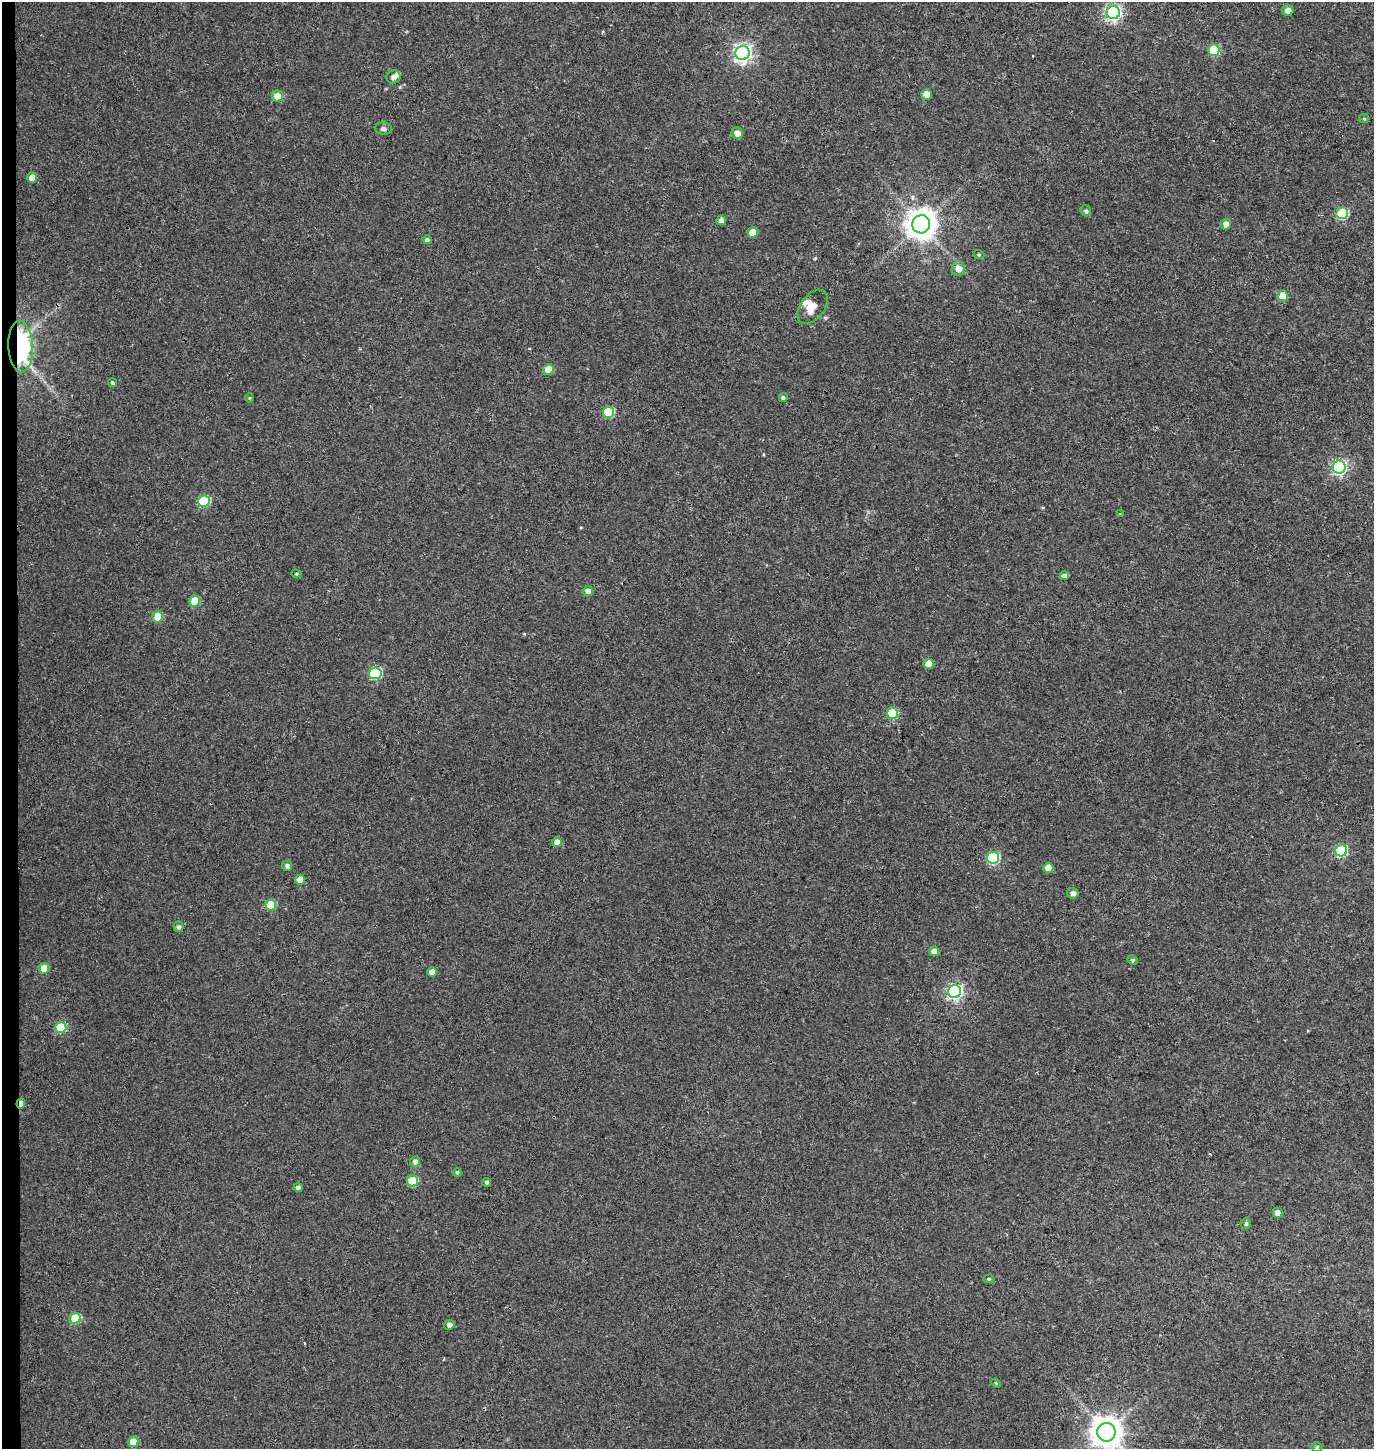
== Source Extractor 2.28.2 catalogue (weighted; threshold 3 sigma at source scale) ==
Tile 4 of 3 x 3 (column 1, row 2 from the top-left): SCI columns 271-1642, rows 1461-2907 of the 4656 x 4358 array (HDU 1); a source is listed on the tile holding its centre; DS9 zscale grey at full resolution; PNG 1376 x 1451 px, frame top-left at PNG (2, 2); each listed source drawn as its Kron ellipse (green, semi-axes under 4 px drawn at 4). Shown black and unused: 1% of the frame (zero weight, under 3 of 4 exposures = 5% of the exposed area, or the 3 px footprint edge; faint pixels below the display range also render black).
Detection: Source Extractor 2.28.2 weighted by HDU 2 'WHT'; one run over the whole footprint, this tile lists its part. Background 0.0327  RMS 0.0043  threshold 0.0193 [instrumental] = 3 sigma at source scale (4.5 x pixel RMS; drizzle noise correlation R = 1.50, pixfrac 1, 0.0396/0.0396 arcsec/px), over >= 5 px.
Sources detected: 71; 2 inside a brighter listed object's ellipse — not listed separately; the other 69 listed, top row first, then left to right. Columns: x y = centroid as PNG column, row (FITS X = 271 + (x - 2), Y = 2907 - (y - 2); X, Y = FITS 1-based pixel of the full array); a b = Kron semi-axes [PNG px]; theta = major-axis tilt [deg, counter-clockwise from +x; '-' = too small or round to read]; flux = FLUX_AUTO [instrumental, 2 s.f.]
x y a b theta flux
1288 11 5 5 - 2.8
1113 12 7 6 - 100
1214 50 6 5 - 22
743 53 7 7 - 160
393 77 7 6 - 1.8
927 94 5 5 - 4.2
277 96 5 5 - 5.7
1364 119 5 4 - 0.46
383 129 8 6 -3 1.3
737 133 6 5 - 3.1
32 178 5 5 - 5.1
1086 211 5 5 - 1
1342 213 6 6 - 33
721 220 5 5 - 2.4
921 224 9 9 - 660
1226 224 5 5 - 2.6
753 232 5 5 - 8.2
427 240 4 4 - 0.89
979 255 5 3 - 0.48
958 269 7 6 - 3.5
1283 296 5 5 - 8.8
813 307 19 12 53 4.9
21 346 26 12 -87 55
548 370 5 5 - 11
112 383 4 4 - 0.87
250 398 5 3 - 0.37
783 398 4 4 - 0.87
608 412 6 5 - 23
1339 467 6 6 - 89
204 501 6 5 - 28
1120 514 3 2 - 0.54
296 574 5 4 - 0.6
1064 576 5 4 - 1.9
588 591 5 5 - 2.6
195 601 5 5 - 13
158 617 5 5 - 10
929 664 5 5 - 5.9
375 673 6 6 - 40
892 713 5 5 - 20
557 842 5 5 - 3.8
1341 850 6 6 - 33
993 858 6 6 - 42
287 866 5 5 - 1.3
1048 868 5 5 - 5.5
300 880 5 5 - 5.4
1073 893 5 5 - 1.7
271 905 5 5 - 15
179 927 5 5 - 1.3
934 951 5 5 - 3.2
1132 960 5 4 - 0.64
44 968 5 5 - 9.1
432 972 5 4 - 3.4
955 991 6 6 - 100
61 1027 5 5 - 21
21 1104 5 3 - 3.4
415 1162 5 5 - 2
457 1172 4 4 - 0.89
412 1181 5 5 - 19
487 1182 4 4 - 1.1
298 1188 4 4 - 2
1277 1213 5 5 - 3.2
1246 1223 5 5 - 0.89
989 1279 5 4 - 0.64
75 1318 5 5 - 19
449 1325 5 5 - 2
996 1383 5 4 - 0.5
1106 1432 9 9 - 670
133 1442 5 5 - 7.9
1317 1447 5 4 - 0.73
Overlapping masked pixels (flux is a lower limit): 2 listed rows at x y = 21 346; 21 1104
Isophote crosses this tile's border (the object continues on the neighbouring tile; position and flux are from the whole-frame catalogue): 1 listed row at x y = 1106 1432